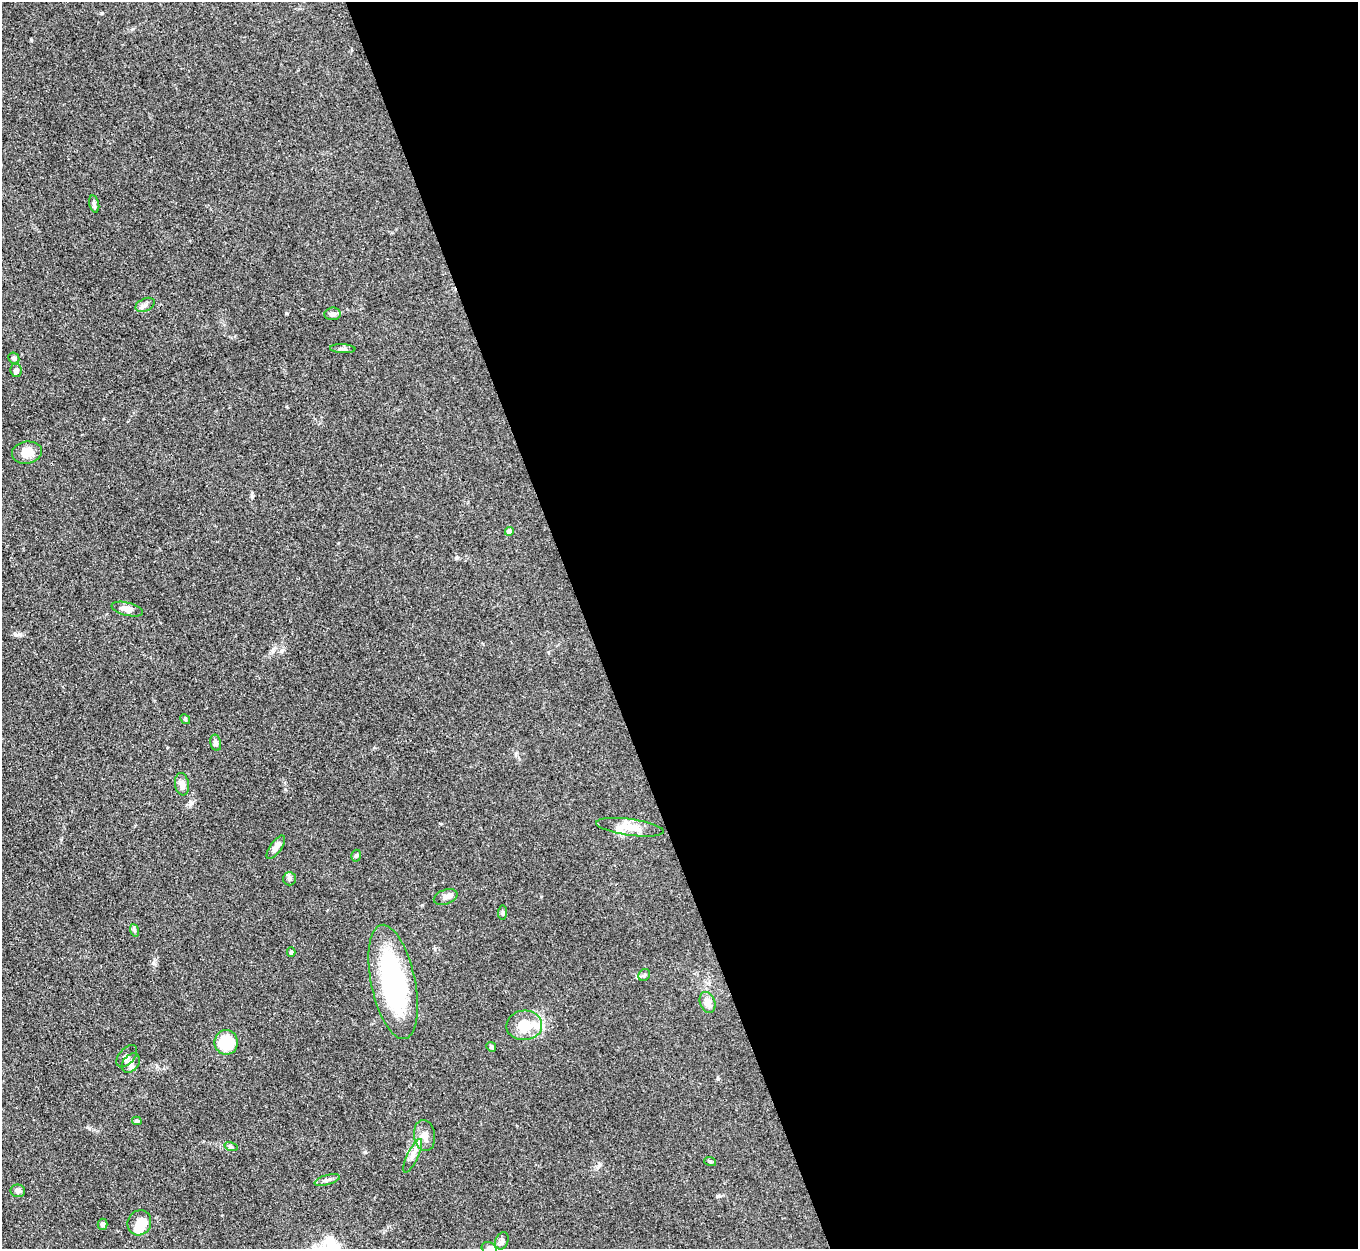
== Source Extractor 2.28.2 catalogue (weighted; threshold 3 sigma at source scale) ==
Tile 8 of 4 x 4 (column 4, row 2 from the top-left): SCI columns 4069-5424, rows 2770-4016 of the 5427 x 5413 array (HDU 1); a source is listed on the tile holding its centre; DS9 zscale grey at full resolution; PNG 1360 x 1251 px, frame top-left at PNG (2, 2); each listed source drawn as its Kron ellipse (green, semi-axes under 4 px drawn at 4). Shown black and unused: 57% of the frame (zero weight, under 3 of 4 exposures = <1% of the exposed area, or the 3 px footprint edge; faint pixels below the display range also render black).
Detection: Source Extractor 2.28.2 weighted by HDU 2 'WHT'; one run over the whole footprint, this tile lists its part. Background 0.107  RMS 0.0065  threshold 0.0295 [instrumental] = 3 sigma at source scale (4.5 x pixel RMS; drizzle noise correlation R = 1.50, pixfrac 1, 0.05/0.05 arcsec/px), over >= 5 px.
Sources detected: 43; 2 inside a brighter object's white glare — neither listed nor drawn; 2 inside a brighter listed object's ellipse — not listed separately; the other 39 listed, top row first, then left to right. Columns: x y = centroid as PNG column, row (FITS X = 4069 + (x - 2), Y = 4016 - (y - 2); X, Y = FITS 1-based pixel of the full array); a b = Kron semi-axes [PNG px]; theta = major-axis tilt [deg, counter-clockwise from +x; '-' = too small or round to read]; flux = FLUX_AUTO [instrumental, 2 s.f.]
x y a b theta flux
94 204 9 5 -76 1.5
145 305 10 6 25 2.3
332 314 8 6 6 2.8
343 349 12 4 -3 1.9
14 358 6 5 - 1.8
16 370 7 5 -81 2
27 453 15 11 9 8.9
509 531 4 4 - 4.7
127 609 16 6 -14 4.6
185 719 5 4 - 0.84
216 743 8 5 -78 2
182 784 11 7 -80 4.4
630 827 34 8 -8 9.1
276 847 13 5 54 3.8
356 856 6 4 73 1.1
289 879 6 6 - 1.6
446 897 12 7 20 2.7
503 912 7 4 84 1.1
134 930 6 4 -71 1.1
291 952 4 3 - 1
644 975 6 5 - 1.3
393 982 58 22 -78 100
707 1002 11 7 -70 5.7
524 1025 18 15 4 14
226 1042 12 11 - 29
491 1047 5 4 - 0.81
127 1056 13 7 48 2.9
131 1063 11 7 52 3.9
137 1121 5 3 - 0.92
425 1136 15 10 -83 5.5
231 1147 7 4 -17 1.1
413 1156 18 5 64 3.8
710 1161 6 4 -19 0.8
327 1180 13 5 16 2.1
18 1191 7 6 - 2.4
139 1223 13 11 62 10
103 1224 5 5 - 1.7
502 1241 9 6 68 2.1
489 1248 7 6 - 1.7
Isophote crosses this tile's border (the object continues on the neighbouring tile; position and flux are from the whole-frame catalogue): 1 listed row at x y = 489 1248
Unlisted compact peaks at least as high as the median listed source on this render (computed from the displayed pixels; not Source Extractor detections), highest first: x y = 286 313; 365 1152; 154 964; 16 635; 102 13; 89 1128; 718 1079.